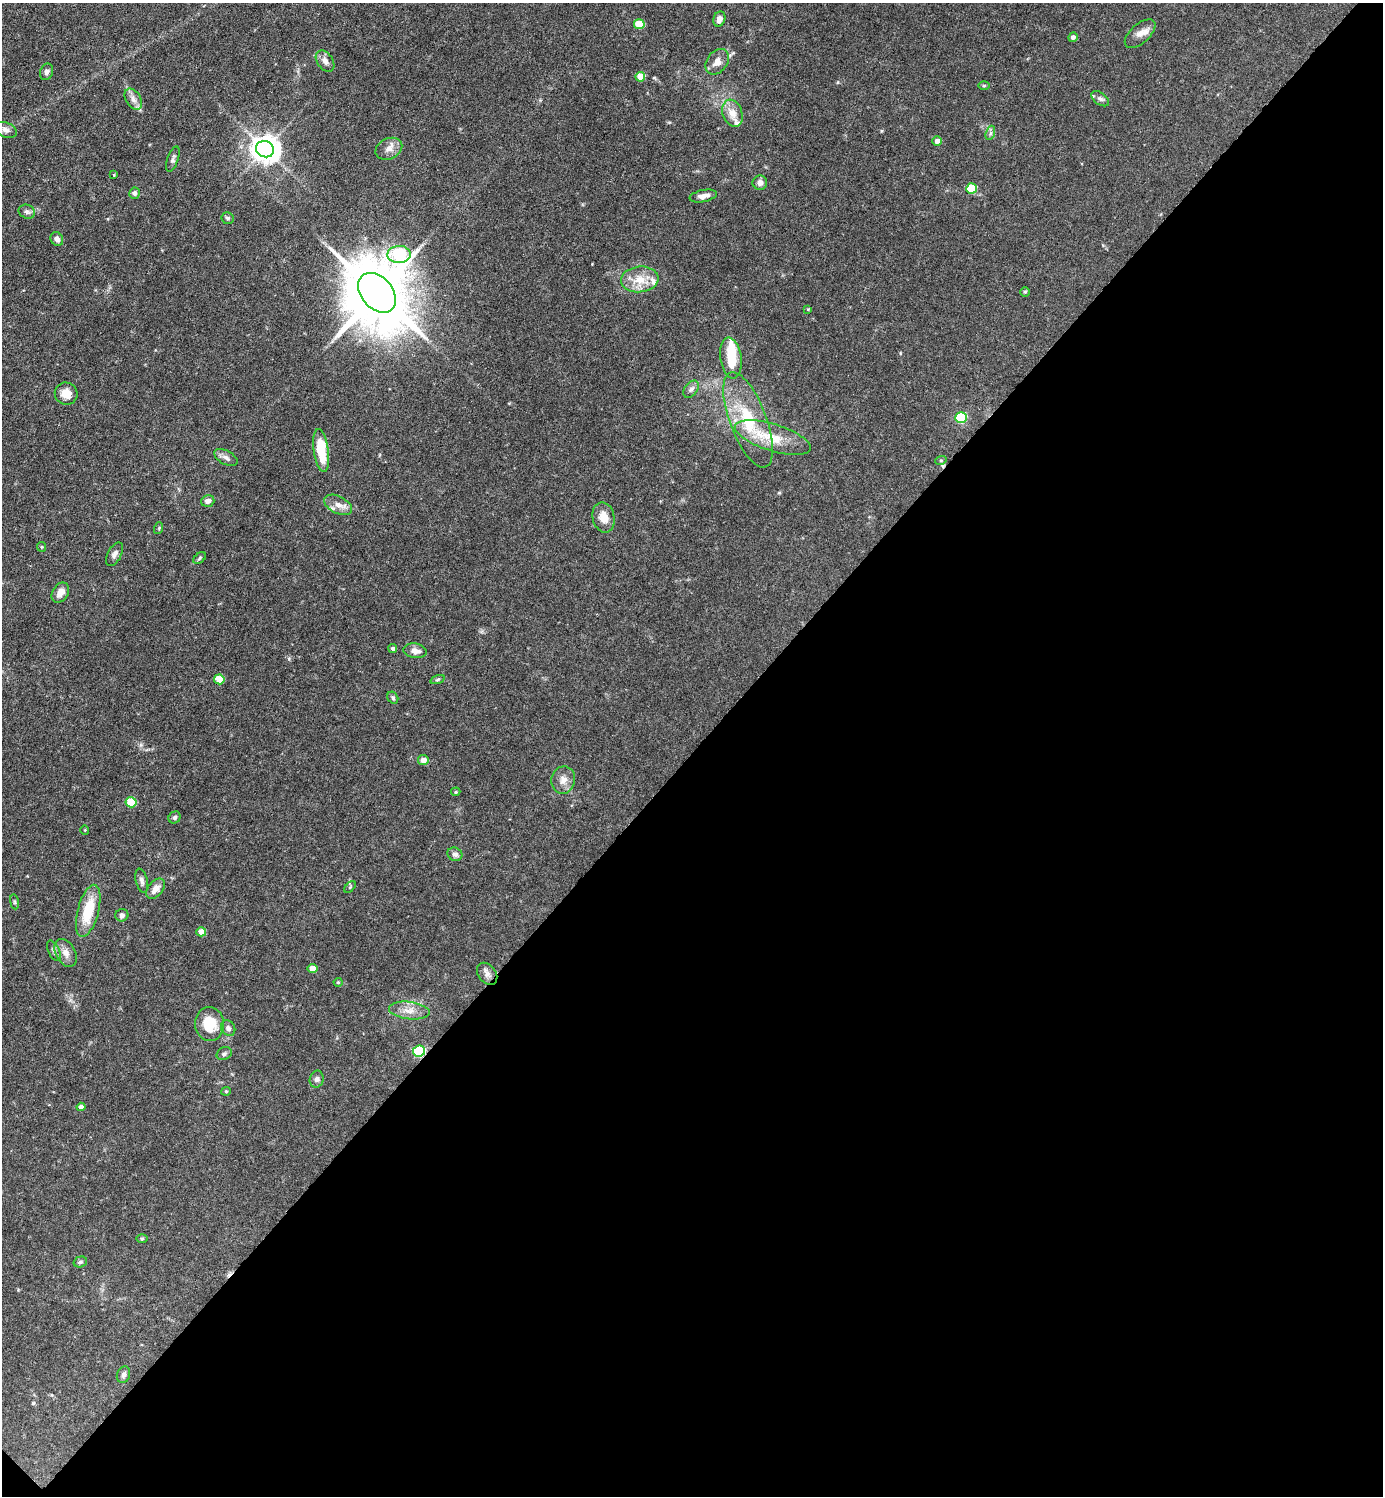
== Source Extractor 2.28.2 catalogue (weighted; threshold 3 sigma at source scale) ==
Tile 15 of 4 x 4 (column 3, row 4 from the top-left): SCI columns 3062-4442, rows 1-1494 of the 5979 x 5978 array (HDU 1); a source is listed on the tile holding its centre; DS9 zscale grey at full resolution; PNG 1385 x 1498 px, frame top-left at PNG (2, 3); each listed source drawn as its Kron ellipse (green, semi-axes under 4 px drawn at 4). Shown black and unused: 50% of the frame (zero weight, under 3 of 6 exposures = <1% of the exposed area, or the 3 px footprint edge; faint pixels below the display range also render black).
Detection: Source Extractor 2.28.2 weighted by HDU 2 'WHT'; one run over the whole footprint, this tile lists its part. Background 0.0628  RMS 0.0046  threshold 0.0189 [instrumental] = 3 sigma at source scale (4.09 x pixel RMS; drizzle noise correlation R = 1.36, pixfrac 0.8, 0.05/0.05 arcsec/px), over >= 5 px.
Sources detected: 91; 1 inside a brighter object's white glare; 2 cosmic-ray / hot-pixel residue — neither listed nor drawn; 5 inside a brighter listed object's ellipse — not listed separately; the other 83 listed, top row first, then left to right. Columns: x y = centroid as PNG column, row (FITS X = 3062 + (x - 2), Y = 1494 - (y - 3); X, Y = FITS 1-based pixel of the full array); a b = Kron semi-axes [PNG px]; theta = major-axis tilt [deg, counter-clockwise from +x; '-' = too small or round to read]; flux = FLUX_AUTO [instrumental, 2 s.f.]
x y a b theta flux
719 19 8 6 70 2.2
639 24 5 5 - 12
1140 34 19 9 42 3.7
1073 37 5 4 - 1.7
325 61 12 8 -54 2.4
717 62 14 10 52 3.6
47 72 8 6 70 1.4
640 77 5 5 - 8.2
984 86 6 4 0 0.47
133 99 11 7 -59 2.5
1100 99 10 6 -36 1.3
732 113 14 9 -70 5.3
6 130 11 7 -22 1.9
990 133 7 4 71 1
937 141 5 4 - 2.3
265 149 9 8 - 530
389 149 14 10 26 3.3
173 159 13 5 71 1.3
114 175 3 2 - 0.28
760 183 7 7 - 2.1
972 188 5 5 - 15
134 193 6 5 - 1.4
703 196 14 6 11 2.4
27 212 8 6 -22 1.4
227 218 6 6 - 0.93
57 239 7 6 - 1.8
399 254 11 8 2 56
640 279 19 13 5 7.7
1025 292 4 4 - 0.57
377 293 22 15 -49 4400
808 309 4 3 - 0.35
731 358 20 10 -82 11
691 389 9 6 51 1.5
66 394 11 11 - 5.1
961 418 6 5 - 36
748 420 50 18 -69 26
773 437 39 13 -17 14
321 450 22 7 -82 13
226 457 13 7 -28 2
941 460 6 3 18 0.56
208 501 7 5 17 2.1
338 505 15 8 -27 3.4
604 517 15 11 -78 5.3
159 528 6 3 73 0.56
42 547 5 4 - 0.5
114 554 13 6 61 1.9
200 558 7 4 38 0.72
60 593 11 7 57 3.5
393 648 4 4 - 0.89
415 651 12 7 -8 3.1
219 679 5 5 - 13
437 680 7 3 19 0.66
393 698 6 5 - 0.83
423 760 5 5 - 3
563 780 14 12 77 3.7
456 792 5 4 - 0.52
131 802 5 5 - 16
175 817 6 5 - 0.89
85 830 5 3 - 0.34
455 854 7 6 - 1.6
142 881 12 6 -77 1.5
350 887 7 4 46 0.6
156 889 12 7 50 3.3
14 902 7 4 -81 0.59
88 911 27 10 75 16
122 915 6 6 - 1.2
201 932 5 4 - 3.5
54 951 11 5 -64 1.4
66 953 15 9 -61 3.6
312 968 5 4 - 4.8
487 974 12 8 -52 2.6
338 982 4 4 - 0.46
409 1011 20 8 -6 4.6
210 1024 17 14 -84 12
228 1028 8 7 - 1.6
419 1051 6 5 - 40
224 1054 8 6 25 1
317 1079 8 7 - 1.4
226 1091 5 4 - 0.5
81 1107 4 4 - 2.2
142 1239 6 4 1 0.55
80 1262 7 5 15 0.95
123 1375 8 6 69 1.6
Overlapping masked pixels (flux is a lower limit): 1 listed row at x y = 419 1051